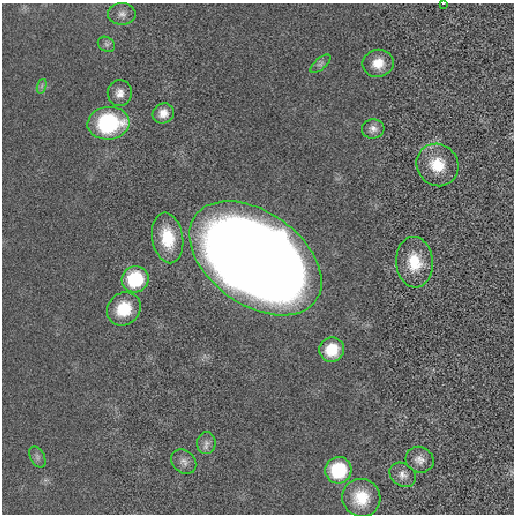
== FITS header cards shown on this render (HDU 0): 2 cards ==
NAXIS1  =                  512 / length of data axis 1
NAXIS2  =                  512 / length of data axis 2

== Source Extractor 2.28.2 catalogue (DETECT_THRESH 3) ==
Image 512 x 512 px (HDU 0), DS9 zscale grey, 1 PNG px = 1 image px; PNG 516 x 516 px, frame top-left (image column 1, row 512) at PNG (2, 3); each listed source drawn as its Kron ellipse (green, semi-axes under 4 px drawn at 4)
Background -2.28e-04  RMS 0.0019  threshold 0.00563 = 3 sigma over >= 5 px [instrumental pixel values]
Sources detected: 24; all 24 listed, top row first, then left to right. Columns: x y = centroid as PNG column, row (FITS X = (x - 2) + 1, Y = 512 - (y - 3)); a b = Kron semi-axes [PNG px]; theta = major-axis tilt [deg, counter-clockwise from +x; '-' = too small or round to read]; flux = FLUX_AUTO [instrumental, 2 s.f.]
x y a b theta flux
443 3 3 2 - 0.088
122 14 14 11 0 0.86
106 44 9 7 -31 0.41
378 63 15 13 9 2.4
320 64 12 5 41 0.42
42 86 7 4 72 0.3
120 93 13 12 - 1.1
163 113 11 10 - 1.3
108 123 21 16 6 13
373 129 11 9 5 0.78
437 165 22 20 -50 4.1
168 238 25 15 -80 4.8
255 258 74 46 -35 510
414 262 25 18 -86 4.2
135 279 13 13 - 7.8
124 309 18 16 40 4
332 350 12 12 - 3.8
206 443 11 9 80 0.76
37 457 11 7 -62 0.47
420 460 14 12 -24 1.1
184 462 14 11 -43 0.85
338 470 13 13 - 7.4
403 475 14 11 -35 0.91
361 498 19 18 - 3.5
At the frame edge (FLAGS 8, measured only in part): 1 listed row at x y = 443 3